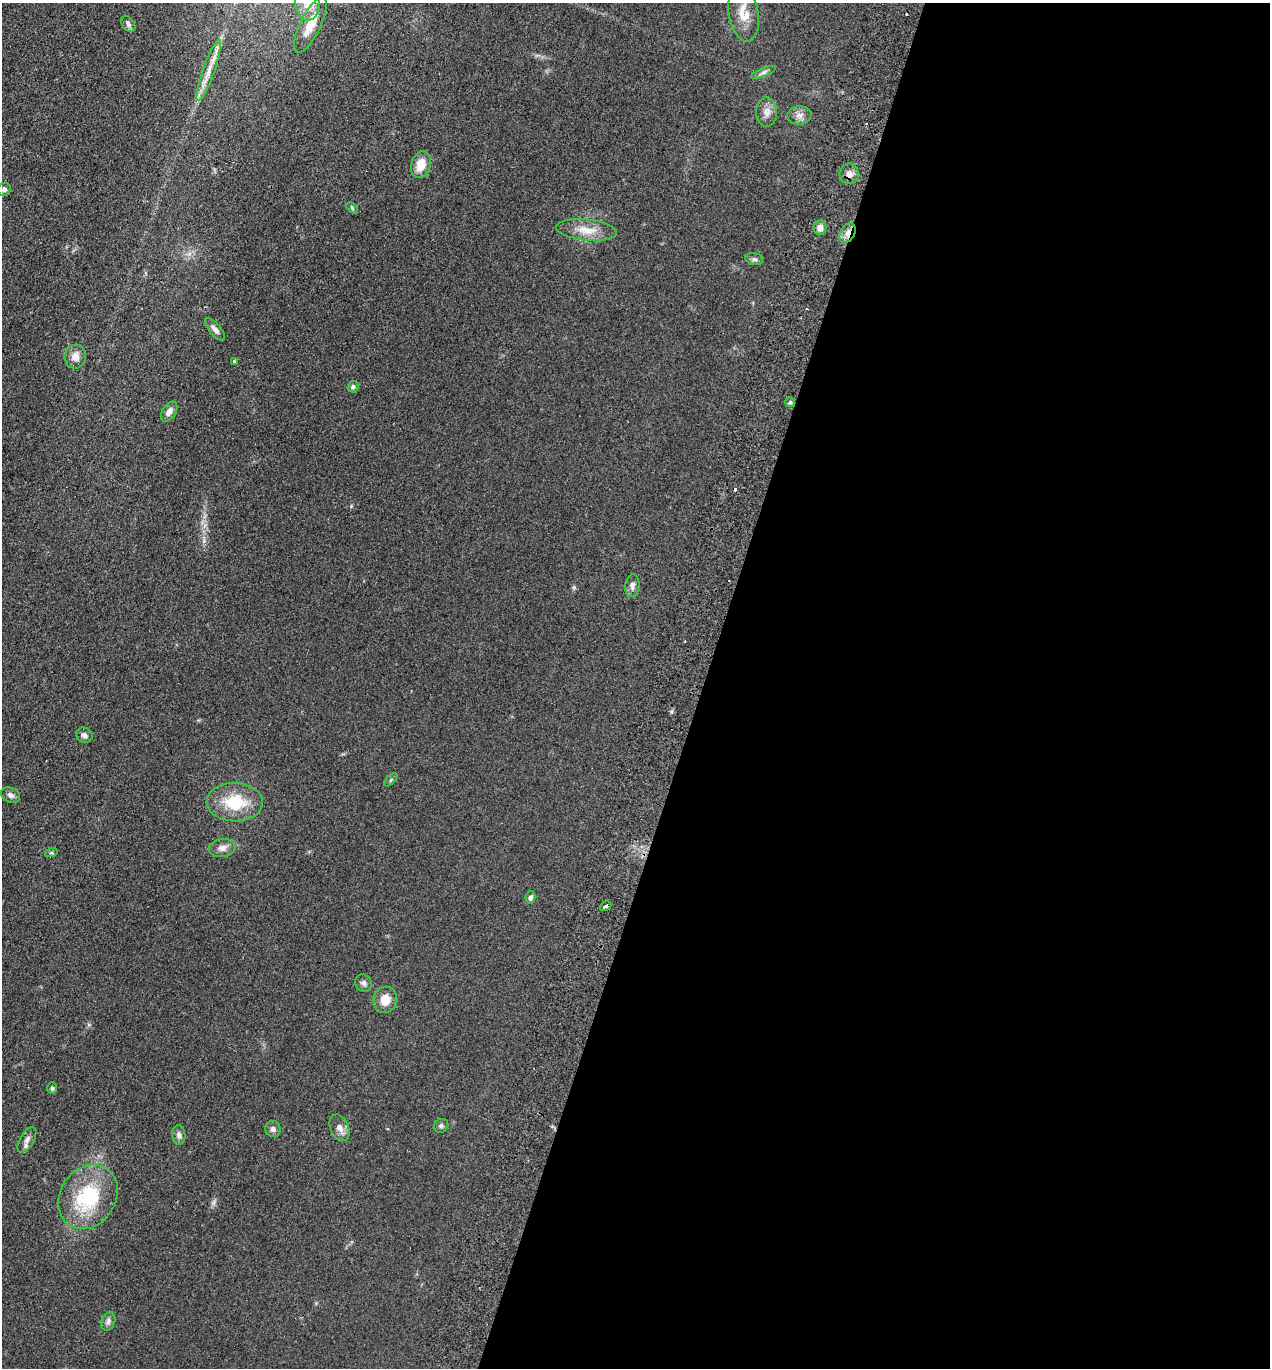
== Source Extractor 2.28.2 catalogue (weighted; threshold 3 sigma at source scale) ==
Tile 12 of 4 x 4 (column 4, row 3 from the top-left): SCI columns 3999-5266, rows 1391-2756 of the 5589 x 5512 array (HDU 1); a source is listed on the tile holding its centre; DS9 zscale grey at full resolution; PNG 1272 x 1370 px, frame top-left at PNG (2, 3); each listed source drawn as its Kron ellipse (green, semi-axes under 4 px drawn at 4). Shown black and unused: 45% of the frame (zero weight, under 2 of 3 exposures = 3% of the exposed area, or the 3 px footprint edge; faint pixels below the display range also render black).
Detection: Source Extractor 2.28.2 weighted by HDU 2 'WHT'; one run over the whole footprint, this tile lists its part. Background 0.0752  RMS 0.0094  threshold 0.0425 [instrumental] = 3 sigma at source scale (4.5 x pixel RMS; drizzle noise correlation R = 1.50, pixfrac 1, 0.05/0.05 arcsec/px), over >= 5 px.
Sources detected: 44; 3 cosmic-ray / hot-pixel residue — neither listed nor drawn; the other 41 listed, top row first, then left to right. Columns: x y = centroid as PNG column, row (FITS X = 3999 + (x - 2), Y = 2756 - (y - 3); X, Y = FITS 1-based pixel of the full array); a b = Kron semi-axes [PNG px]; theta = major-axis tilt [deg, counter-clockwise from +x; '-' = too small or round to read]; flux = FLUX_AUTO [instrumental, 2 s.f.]
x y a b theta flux
308 3 18 12 -86 13
744 13 28 15 -80 17
128 24 9 6 -54 2.9
310 25 30 10 64 17
209 70 32 6 71 12
764 72 13 4 22 2.9
767 112 15 10 -89 6.8
799 115 12 9 5 5.3
421 164 14 9 71 14
849 174 10 9 - 5.3
4 189 7 6 - 2.5
352 208 7 4 -47 1.1
820 228 7 6 - 5.1
586 230 30 10 -6 16
848 233 11 7 60 5.5
754 259 9 6 -10 2.4
215 329 14 6 -49 3.9
75 357 12 10 82 7.3
234 361 3 3 - 1.5
353 387 6 5 - 2.5
790 402 5 5 - 1.6
169 412 11 6 56 5.1
632 586 11 7 84 3.9
84 735 8 7 - 3.5
391 780 8 3 45 1.2
11 795 10 7 -27 3.6
235 802 28 19 -2 36
222 848 13 9 10 5.7
51 853 6 4 18 1.3
531 897 6 5 - 2.6
606 906 6 3 25 5.1
363 983 9 8 - 3
385 1000 13 11 74 12
52 1088 6 5 - 1.4
441 1126 7 6 - 2.2
339 1128 14 9 -66 5.7
273 1129 8 7 - 3.1
179 1135 9 6 -88 3.5
27 1140 14 7 59 4.8
88 1197 34 28 57 68
108 1321 10 6 71 3.3
Overlapping masked pixels (flux is a lower limit): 2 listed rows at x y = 848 233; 606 906
Isophote crosses this tile's border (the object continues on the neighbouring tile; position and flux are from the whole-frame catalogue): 1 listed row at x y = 308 3